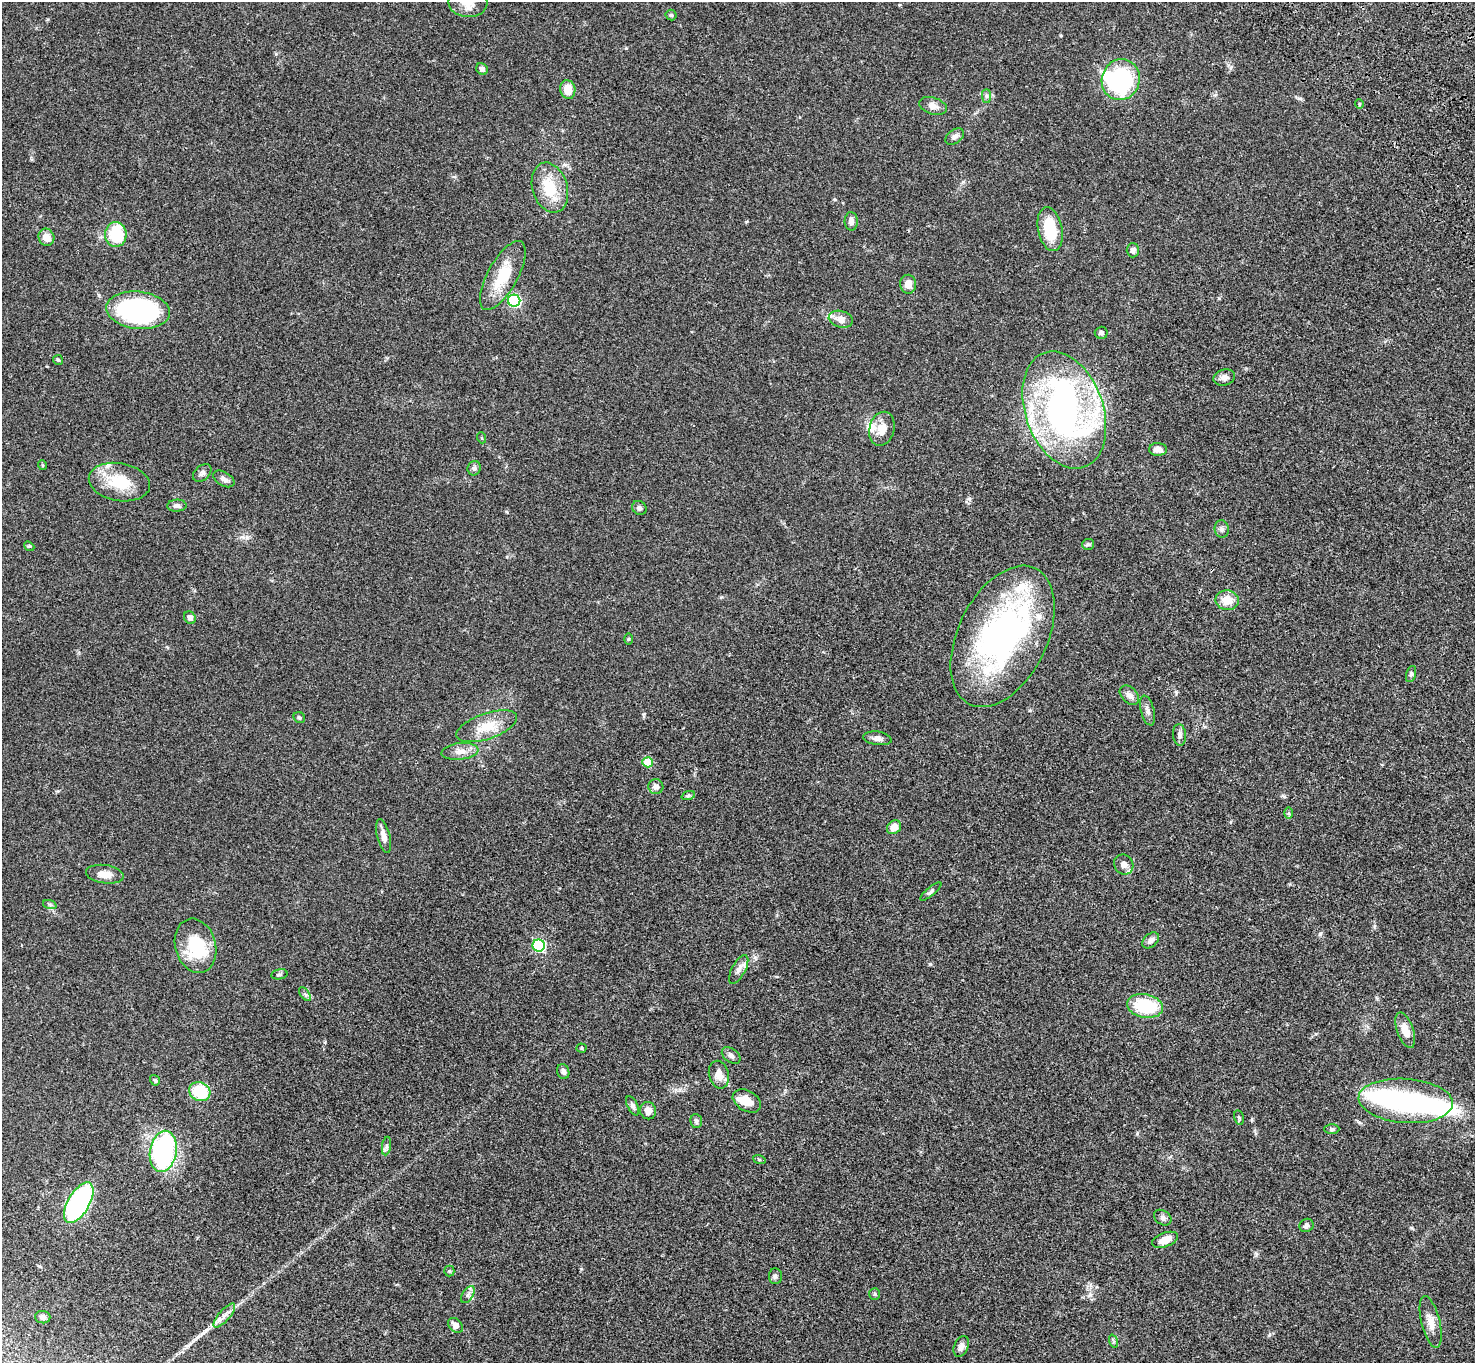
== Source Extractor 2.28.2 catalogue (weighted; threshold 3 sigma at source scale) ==
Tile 10 of 4 x 4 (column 2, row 3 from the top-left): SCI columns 1578-3050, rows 1745-3105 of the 6099 x 6072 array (HDU 1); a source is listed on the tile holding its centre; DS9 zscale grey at full resolution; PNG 1477 x 1365 px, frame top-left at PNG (2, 2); each listed source drawn as its Kron ellipse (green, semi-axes under 4 px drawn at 4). Shown black and unused: <1% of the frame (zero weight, under 3 of 4 exposures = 6% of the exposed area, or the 3 px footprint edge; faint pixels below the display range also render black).
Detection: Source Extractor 2.28.2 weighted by HDU 2 'WHT'; one run over the whole footprint, this tile lists its part. Background 0.0459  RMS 0.0051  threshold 0.0231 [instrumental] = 3 sigma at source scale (4.5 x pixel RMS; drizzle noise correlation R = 1.50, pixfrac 1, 0.05/0.05 arcsec/px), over >= 5 px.
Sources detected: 107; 3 inside a brighter object's white glare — neither listed nor drawn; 7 inside a brighter listed object's ellipse — not listed separately; the other 97 listed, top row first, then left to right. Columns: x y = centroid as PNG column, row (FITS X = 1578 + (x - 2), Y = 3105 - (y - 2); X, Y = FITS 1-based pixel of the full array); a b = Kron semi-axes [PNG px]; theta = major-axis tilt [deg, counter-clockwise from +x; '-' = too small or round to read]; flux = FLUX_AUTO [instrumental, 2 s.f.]
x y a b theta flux
468 3 19 14 -3 5.5
671 15 5 5 - 0.73
482 69 6 5 - 1.5
1121 80 21 19 70 54
568 89 9 7 -76 6
986 96 7 4 -90 1.1
1359 104 5 4 - 0.63
933 106 14 8 -18 3.3
955 137 10 7 36 1.8
550 188 25 17 -73 17
851 221 9 6 -88 2.1
1050 229 22 12 -78 18
116 234 12 11 - 22
46 237 9 7 -68 4.3
1133 250 7 6 - 1.9
503 275 38 15 61 17
908 284 9 8 - 4.1
514 301 6 6 - 62
138 310 32 18 -6 90
841 319 12 8 -15 3.8
1101 333 6 6 - 1.4
58 360 5 5 - 0.71
1224 377 11 8 16 2.5
1064 410 60 39 -70 190
882 429 17 12 76 6.1
482 438 5 3 - 0.45
1158 449 9 6 0 2.9
42 465 5 3 - 0.47
474 468 7 6 - 1.3
202 473 11 7 41 1.6
224 479 11 7 -30 2
119 482 31 19 -10 17
177 506 9 6 3 1.7
639 508 7 6 - 1.3
1222 529 9 7 -83 1.6
1088 544 6 5 - 0.81
29 546 5 4 - 0.6
1227 600 11 10 - 7
190 618 6 5 - 2
1003 636 76 44 64 130
629 639 6 4 89 0.51
1411 674 8 5 74 0.87
1129 695 11 7 -44 2.7
1147 711 15 6 -75 2.3
299 717 6 5 - 0.79
487 726 32 13 19 11
1180 735 11 6 -84 1.7
877 738 14 6 -7 2.3
460 751 19 8 6 4.1
648 762 5 5 - 14
656 787 7 7 - 2.3
688 796 7 4 19 0.82
1289 813 6 4 -90 0.71
894 827 7 6 - 5.1
383 836 17 6 -76 3.7
1124 864 10 9 - 3.3
105 874 19 9 -8 4.7
931 892 13 4 40 1.2
50 905 7 4 -19 0.89
1151 940 9 6 41 2
539 945 6 6 - 57
195 946 27 20 -75 25
739 969 16 6 61 2.6
279 974 8 5 10 0.96
305 994 8 4 -53 1
1145 1006 18 11 -10 24
1405 1030 18 8 -71 6.2
582 1048 5 4 - 0.55
731 1055 10 6 -38 1.9
563 1072 7 6 - 1.8
719 1075 14 10 -76 4.6
155 1080 5 4 - 0.83
200 1092 11 9 -25 21
747 1101 15 10 -30 6.9
1406 1101 47 22 -4 82
633 1106 10 5 -63 1.4
648 1111 9 8 - 3
1239 1118 7 4 -79 0.82
696 1121 7 6 - 1.3
1332 1129 7 5 0 0.93
386 1146 9 4 82 1.2
163 1151 21 13 79 76
759 1159 6 4 -19 0.64
79 1203 22 10 60 88
1163 1218 9 7 -34 1.5
1306 1225 7 6 - 1.3
1165 1240 13 7 20 5.7
449 1271 5 5 - 0.62
775 1276 8 6 -86 1.2
875 1294 6 5 - 0.74
468 1295 9 5 57 1.6
224 1315 15 5 49 2.9
43 1317 7 6 - 2.1
1431 1322 26 9 -76 5.5
455 1325 8 6 -44 2.9
1113 1341 7 4 -72 0.71
961 1346 11 7 66 2.4
Isophote crosses this tile's border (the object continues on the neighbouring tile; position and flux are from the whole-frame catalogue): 1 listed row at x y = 468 3
Unlisted compact peaks at least as high as the median listed source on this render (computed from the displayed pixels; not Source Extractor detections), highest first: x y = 1320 934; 1219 298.